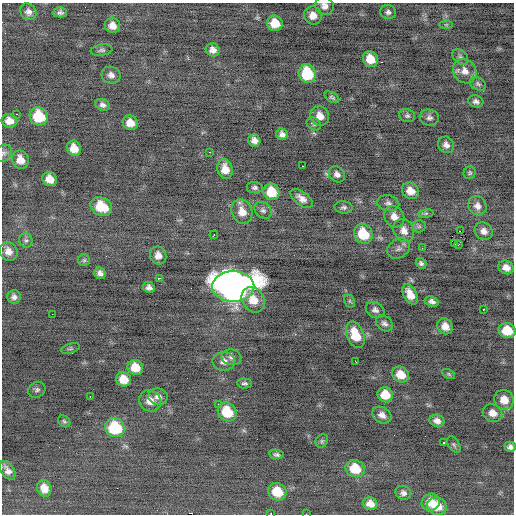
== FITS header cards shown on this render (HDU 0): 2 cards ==
NAXIS1  =                  512 / Axis length
NAXIS2  =                  512 / Axis length

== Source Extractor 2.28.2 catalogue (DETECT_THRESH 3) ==
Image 512 x 512 px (HDU 0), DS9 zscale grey, 1 PNG px = 1 image px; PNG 516 x 516 px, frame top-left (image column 1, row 512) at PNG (2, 3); each listed source drawn as its Kron ellipse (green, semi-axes under 4 px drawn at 4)
Background -0.266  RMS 0.89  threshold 2.67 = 3 sigma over >= 5 px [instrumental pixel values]
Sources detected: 120; all 120 listed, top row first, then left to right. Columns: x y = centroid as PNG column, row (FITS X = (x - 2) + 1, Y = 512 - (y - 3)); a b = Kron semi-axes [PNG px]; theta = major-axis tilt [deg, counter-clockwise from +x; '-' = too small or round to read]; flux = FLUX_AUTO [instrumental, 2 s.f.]
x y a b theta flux
324 6 10 9 - 340
28 12 9 7 -51 280
60 12 7 5 1 170
388 12 8 7 - 190
313 15 9 8 - 550
275 23 8 7 - 1100
112 25 8 7 - 470
446 25 7 4 0 96
101 50 11 5 8 150
213 50 7 6 - 340
460 57 9 6 -44 170
370 59 8 7 - 930
465 71 13 11 -52 560
307 74 9 8 - 2800
111 75 9 8 - 320
478 84 9 6 -30 140
332 97 8 4 -30 110
476 101 8 6 -16 210
103 105 7 5 -22 210
17 114 2 2 - 44
39 116 9 8 - 2200
320 116 10 9 - 580
407 116 8 6 -13 140
429 118 10 8 -12 220
9 121 8 6 -10 540
130 123 8 7 - 640
314 124 8 6 -29 130
282 134 6 5 - 250
254 141 6 6 - 310
446 145 8 7 - 310
74 148 8 7 - 670
210 152 3 2 - 75
3 153 9 8 - 210
20 160 9 8 - 640
303 166 2 2 - 34
225 169 10 8 -78 700
470 173 6 6 - 110
337 174 9 7 -43 260
50 179 8 6 -37 640
255 188 8 5 -6 150
410 191 9 7 -42 670
271 192 8 8 - 1300
302 198 13 6 -37 400
388 203 11 8 -14 250
101 206 11 9 -28 1600
477 206 10 9 - 390
344 207 9 6 -4 160
263 210 9 7 -40 200
242 212 13 10 -70 700
426 214 8 4 9 99
394 217 11 9 -55 510
419 226 6 6 - 130
404 231 12 10 -63 490
460 231 2 2 - 210
484 231 9 8 - 350
363 234 10 9 - 2000
214 235 4 3 - 170
26 240 7 6 - 150
455 244 3 2 - 320
458 245 4 2 - 960
398 248 12 9 32 300
422 248 3 2 - 75
8 251 9 8 - 460
158 256 9 8 - 440
84 260 6 6 - 120
421 263 5 5 - 150
506 267 8 6 -23 460
100 273 6 5 - 270
159 278 4 2 - 160
149 287 6 5 - 240
233 287 21 15 0 58000
410 294 11 6 -61 700
14 297 7 7 - 220
253 300 13 11 -58 1000
350 301 7 5 -61 98
432 301 7 5 -20 220
483 309 3 2 - 280
375 310 10 7 -26 240
52 314 2 2 - 230
384 323 9 7 -35 230
445 326 8 7 - 530
507 331 8 7 - 1500
355 335 14 8 -69 1400
70 348 9 5 15 110
231 357 10 8 -10 240
224 361 11 9 -3 400
356 362 3 2 - 86
135 367 8 7 - 1000
449 374 7 4 -28 87
401 375 9 7 -33 850
123 379 8 7 - 960
245 383 8 5 -4 130
37 390 9 7 32 170
385 395 8 7 - 930
90 396 3 2 - 360
158 397 10 8 -13 330
504 400 10 9 - 770
150 401 11 10 - 560
218 404 3 3 - 170
227 412 10 8 -47 1800
493 413 10 8 -27 520
382 415 10 7 -31 370
64 421 7 5 -38 100
437 421 8 6 -18 320
115 428 10 9 - 3400
322 441 7 6 - 120
443 442 3 3 - 360
454 445 9 5 -56 120
510 447 5 5 - 220
277 455 7 4 -8 150
355 469 10 8 -26 1600
8 470 10 6 -57 350
44 488 8 7 - 580
277 492 9 8 - 1500
403 493 8 7 - 220
431 502 9 8 - 750
370 504 7 6 - 480
437 506 10 8 -16 1000
271 513 2 2 - 100
306 514 2 2 - 110
At the frame edge (FLAGS 8, measured only in part): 6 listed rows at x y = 324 6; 3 153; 507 331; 510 447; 271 513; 306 514